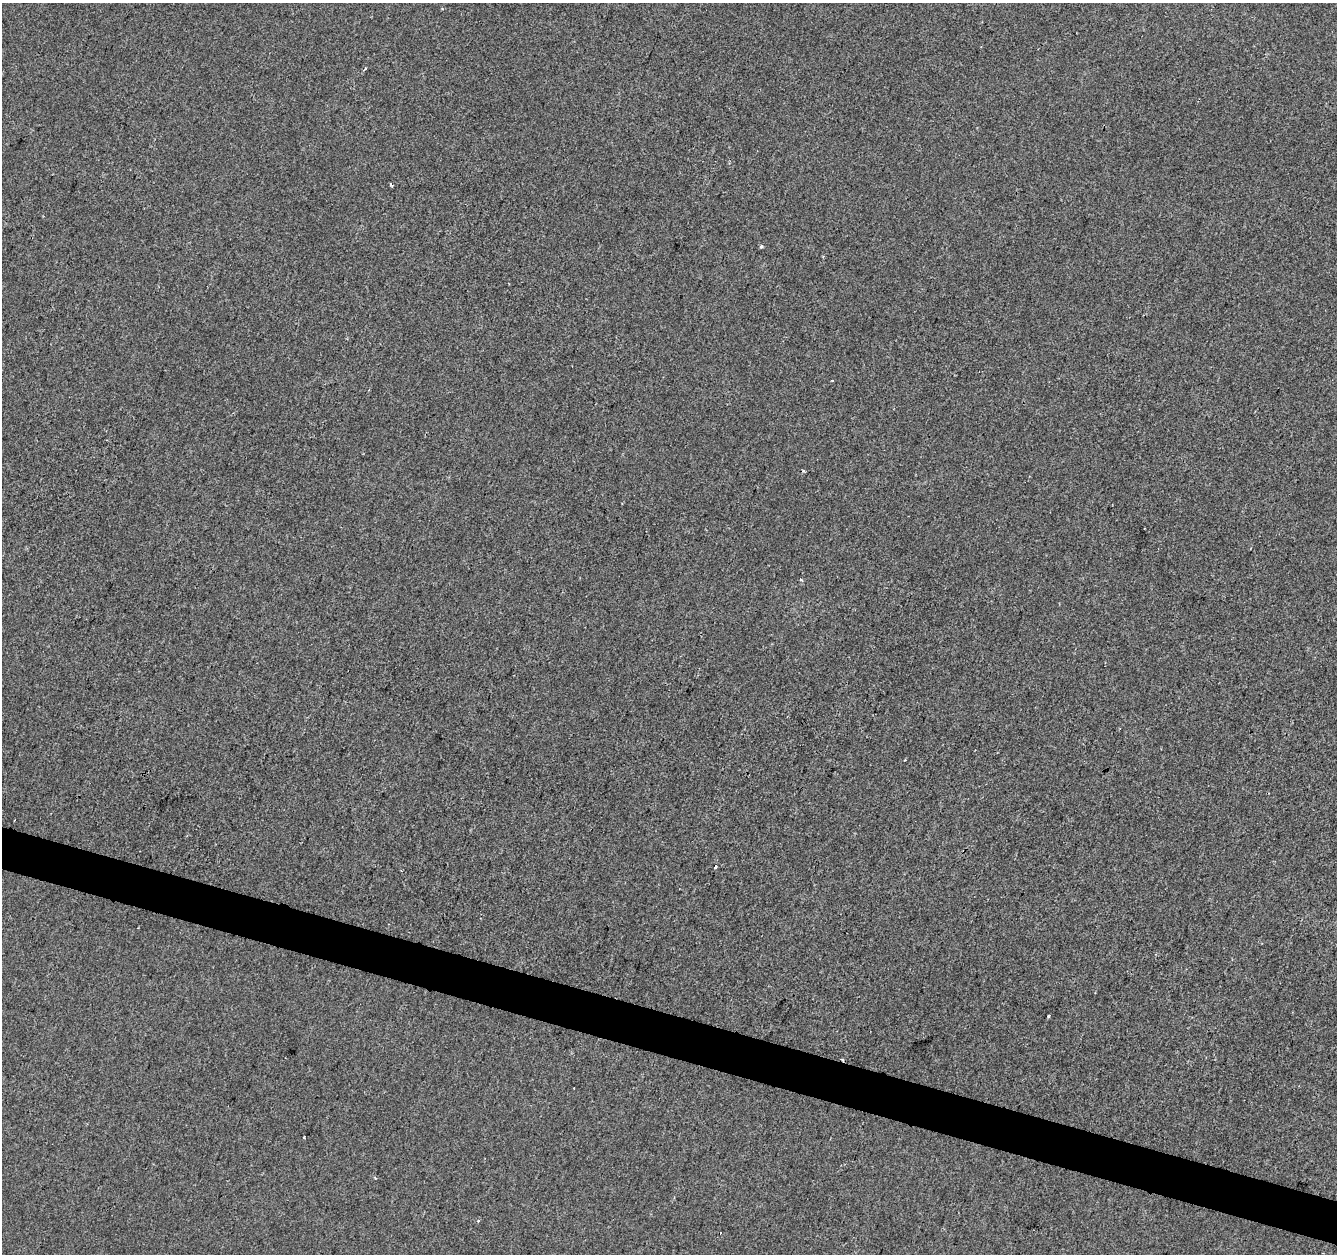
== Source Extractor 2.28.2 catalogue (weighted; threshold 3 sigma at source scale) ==
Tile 6 of 4 x 4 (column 2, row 2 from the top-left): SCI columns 1336-2670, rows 2723-3974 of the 5346 x 5506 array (HDU 1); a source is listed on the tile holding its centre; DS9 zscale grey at full resolution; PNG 1339 x 1256 px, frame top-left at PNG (2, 3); no overlay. Shown black and unused: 3% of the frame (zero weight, under 2 of 3 exposures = <1% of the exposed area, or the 3 px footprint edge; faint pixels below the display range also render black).
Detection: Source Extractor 2.28.2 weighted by HDU 2 'WHT'; one run over the whole footprint, this tile lists its part. Background 1.34e-04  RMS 0.0042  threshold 0.0189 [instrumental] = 3 sigma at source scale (4.5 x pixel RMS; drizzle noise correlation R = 1.50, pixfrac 1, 0.0396/0.0396 arcsec/px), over >= 5 px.
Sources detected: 14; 5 cosmic-ray / hot-pixel residue — not listed; the other 9 listed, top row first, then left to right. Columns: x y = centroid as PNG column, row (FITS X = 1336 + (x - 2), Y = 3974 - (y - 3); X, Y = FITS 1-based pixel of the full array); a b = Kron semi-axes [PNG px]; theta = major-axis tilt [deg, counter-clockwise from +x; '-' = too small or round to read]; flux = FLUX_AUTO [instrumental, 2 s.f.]
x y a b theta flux
365 68 4 2 - 0.36
391 184 5 2 - 0.53
761 246 5 4 - 0.65
800 580 3 3 - 1.1
715 867 3 3 - 3.9
1048 1016 3 2 - 0.56
304 1137 4 2 - 0.65
375 1178 4 3 - 0.36
478 1221 3 3 - 0.68